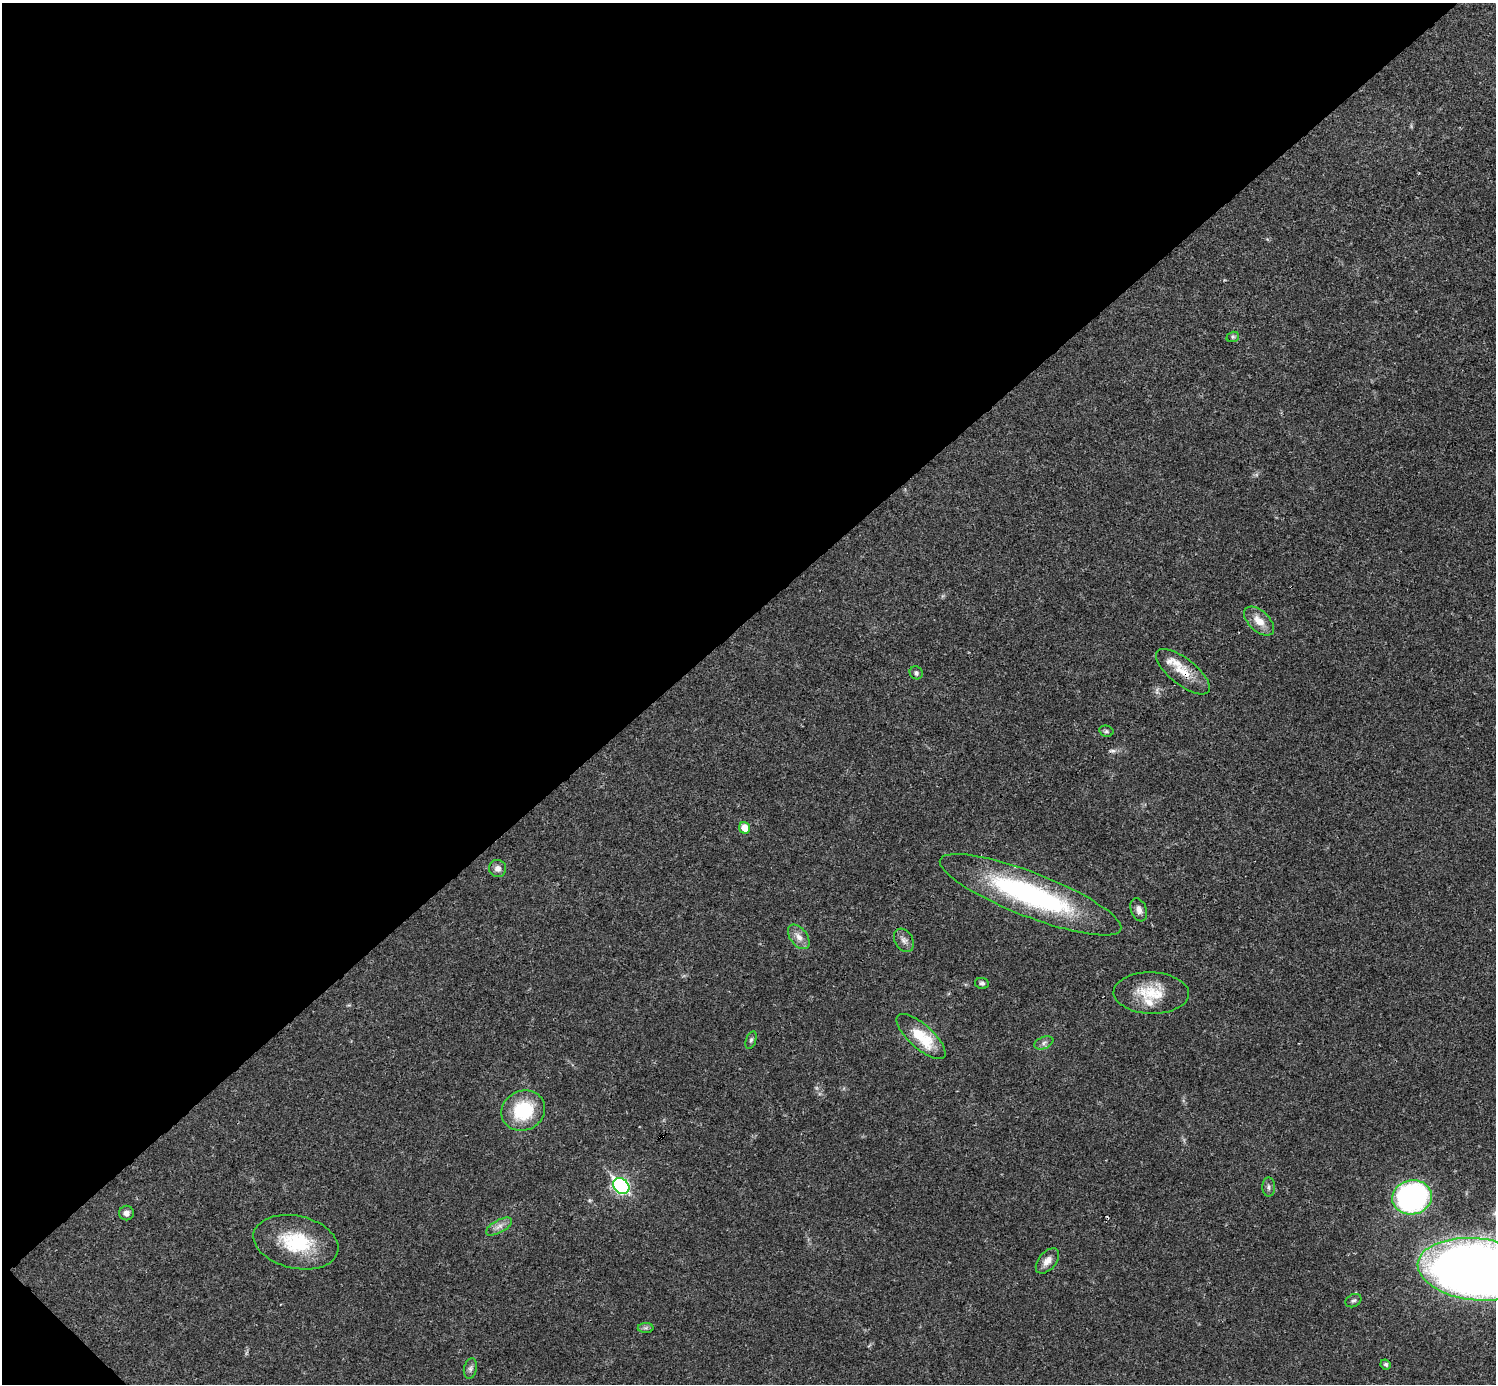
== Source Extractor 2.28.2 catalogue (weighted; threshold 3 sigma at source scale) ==
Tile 5 of 4 x 4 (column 1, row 2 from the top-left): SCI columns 2-1495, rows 2920-4301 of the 5981 x 5981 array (HDU 1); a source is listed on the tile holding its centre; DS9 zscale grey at full resolution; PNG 1498 x 1386 px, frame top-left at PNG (2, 3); each listed source drawn as its Kron ellipse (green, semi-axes under 4 px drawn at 4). Shown black and unused: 45% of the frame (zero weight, under 3 of 4 exposures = <1% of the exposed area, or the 3 px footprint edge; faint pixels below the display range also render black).
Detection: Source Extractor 2.28.2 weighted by HDU 2 'WHT'; one run over the whole footprint, this tile lists its part. Background 0.0208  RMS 0.0022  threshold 0.01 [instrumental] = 3 sigma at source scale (4.5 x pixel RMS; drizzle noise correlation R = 1.50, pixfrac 1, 0.05/0.05 arcsec/px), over >= 5 px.
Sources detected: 34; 3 cosmic-ray / hot-pixel residue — neither listed nor drawn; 2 inside a brighter listed object's ellipse — not listed separately; the other 29 listed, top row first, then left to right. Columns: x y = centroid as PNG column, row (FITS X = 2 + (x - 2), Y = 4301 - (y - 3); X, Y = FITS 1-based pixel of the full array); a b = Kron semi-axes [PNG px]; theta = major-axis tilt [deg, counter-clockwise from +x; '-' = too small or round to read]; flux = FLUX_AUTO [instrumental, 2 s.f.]
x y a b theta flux
1233 337 6 5 - 0.36
1259 621 18 10 -42 2.9
1183 672 32 13 -38 5
916 673 7 6 - 0.66
1106 731 7 5 -14 0.44
745 828 6 5 - 2.6
497 868 8 8 - 1.1
1031 895 97 22 -21 44
1139 910 12 8 -69 1.2
799 937 14 8 -53 1.8
904 940 12 9 -60 1.2
982 983 7 5 -10 0.55
1151 993 38 20 -2 8.1
921 1036 31 12 -42 8.7
751 1040 9 5 71 0.5
1044 1043 10 6 23 0.81
523 1111 22 19 24 13
621 1186 9 7 -44 48
1269 1187 9 6 -89 0.69
1412 1197 20 17 9 55
126 1213 7 7 - 0.99
499 1226 14 6 29 1.3
296 1242 43 26 -13 14
1047 1261 15 8 50 1.8
1476 1269 59 31 -6 340
1353 1301 8 6 29 0.57
646 1328 8 5 1 0.51
1386 1364 5 5 - 0.55
470 1368 10 6 77 0.76
Overlapping masked pixels (flux is a lower limit): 1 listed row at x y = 1183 672
Isophote crosses this tile's border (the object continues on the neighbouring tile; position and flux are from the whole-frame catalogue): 1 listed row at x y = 1476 1269